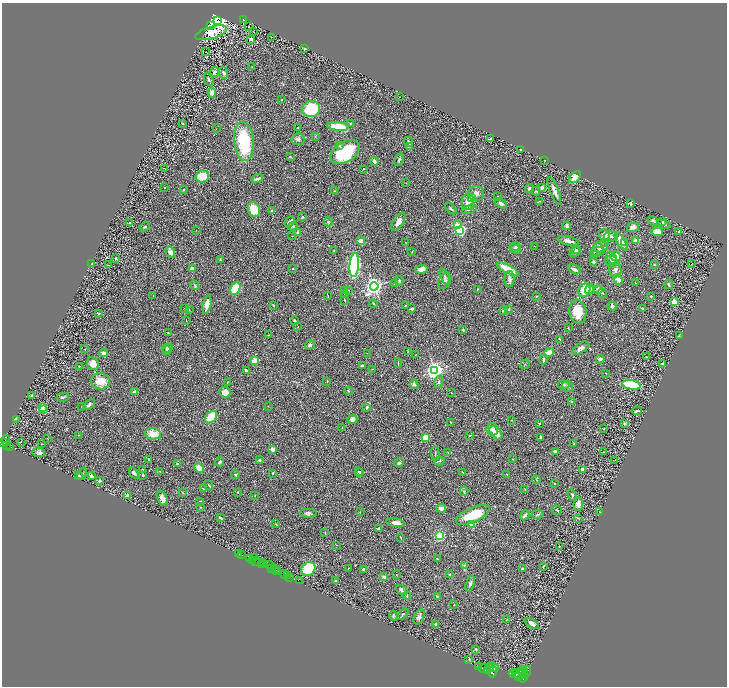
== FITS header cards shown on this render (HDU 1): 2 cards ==
NAXIS1  =                 1449
NAXIS2  =                 1368

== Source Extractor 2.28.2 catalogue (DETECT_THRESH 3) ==
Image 1449 x 1368 px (HDU 1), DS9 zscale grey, zoomed out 1/2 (1 PNG px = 2 x 2 image px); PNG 729 x 688 px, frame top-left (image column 1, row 1367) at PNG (2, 3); each listed source drawn as its Kron ellipse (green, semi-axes under 4 px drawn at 4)
Background 0.49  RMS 0.029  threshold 0.088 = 3 sigma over >= 5 px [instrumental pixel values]
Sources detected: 400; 48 cannot appear on this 1/2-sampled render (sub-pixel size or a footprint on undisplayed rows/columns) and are neither listed nor drawn; the other 352 listed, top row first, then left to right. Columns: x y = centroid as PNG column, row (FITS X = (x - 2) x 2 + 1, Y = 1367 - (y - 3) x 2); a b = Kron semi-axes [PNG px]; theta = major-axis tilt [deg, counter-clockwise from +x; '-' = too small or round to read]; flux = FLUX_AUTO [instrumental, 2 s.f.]
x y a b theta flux
244 20 3 2 - 55
218 21 3 2 - 12000
210 26 3 1 - 2.1
248 26 2 1 - 15
254 32 2 1 - 1.5
211 33 16 6 17 180
272 37 2 1 - 2.7
251 39 4 3 - 17
304 49 3 1 - 3.3
206 52 2 1 - 37
252 67 4 2 - 2.6
214 72 5 4 - 10
224 73 6 4 -70 15
209 80 7 3 -65 9.3
212 93 5 4 - 27
399 97 2 1 - 1.2
281 100 2 2 - 1.8
311 109 9 8 - 260
182 123 3 2 - 4.1
350 123 2 2 - 6.6
338 126 11 4 -6 140
298 127 2 2 - 4.2
216 129 2 1 - 2.6
315 136 4 2 - 3.4
298 139 6 6 - 14
490 139 3 2 - 7.4
244 142 20 10 -84 370
409 142 5 2 - 12
339 145 4 3 - 9.7
409 146 4 4 - 6.9
520 149 2 2 - 1.9
345 152 16 10 32 360
290 157 3 3 - 4.1
399 160 6 3 66 7.3
545 160 2 1 - 1.7
374 161 4 3 - 17
165 169 4 1 - 2.5
363 169 2 2 - 2.4
202 176 7 6 - 110
575 177 7 4 46 54
257 178 6 2 22 20
406 183 2 2 - 1.6
164 187 2 2 - 3.2
529 188 4 4 - 11
542 188 3 2 - 9.8
183 190 3 2 - 6.2
334 191 2 2 - 3.6
536 191 4 2 - 3.4
554 191 15 3 -68 30
476 193 8 7 - 30
497 196 2 2 - 5.1
472 197 4 3 - 6.9
540 201 4 3 - 6
468 202 8 6 86 58
501 203 7 4 -30 14
631 203 3 2 - 9.7
451 209 7 3 -44 9
469 209 8 3 19 9.4
254 210 7 6 - 160
272 211 3 2 - 13
302 217 3 2 - 5.8
290 221 6 3 45 21
653 221 5 3 - 8.9
328 222 4 3 - 7.1
398 222 10 5 57 33
662 222 3 2 - 3.7
130 223 3 2 - 4.7
664 224 7 3 -16 9.3
457 225 2 2 - 80
293 226 5 3 - 9.6
567 226 4 3 - 12
145 227 5 2 - 5.2
633 227 6 4 21 28
196 230 2 1 - 1.5
460 230 3 3 - 930
298 232 4 3 - 7
657 232 5 4 - 46
678 232 3 2 - 6.4
605 235 6 5 - 40
292 236 2 2 - 2.4
611 236 7 4 -4 14
361 241 4 3 - 30
568 241 11 4 -14 28
621 241 10 4 -59 59
636 241 2 2 - 140
605 242 3 3 - 4.6
624 242 3 3 - 7.4
406 243 2 1 - 1.9
534 246 2 1 - 1.5
516 247 5 3 - 8.1
600 247 7 5 15 39
515 249 6 3 -30 11
334 250 3 2 - 2.2
576 250 4 3 - 5.9
597 251 7 3 9 18
170 252 6 4 -59 27
412 252 2 2 - 2.7
575 252 6 4 39 8.8
595 255 3 3 - 5.9
616 256 5 4 - 78
116 258 3 3 - 6.4
611 258 6 4 -61 28
220 260 3 2 - 5.4
611 261 6 5 - 15
593 262 3 3 - 8.9
92 263 3 2 - 2.8
691 263 2 1 - 28
654 264 3 3 - 3.6
108 265 3 2 - 1.8
354 265 12 4 86 980
192 269 4 4 - 20
293 269 2 2 - 2.7
421 269 6 4 5 42
507 269 12 4 -28 110
574 269 7 3 -27 21
615 270 7 6 - 20
445 277 8 4 -68 13
509 279 8 5 -90 17
618 279 5 3 - 27
399 281 5 3 - 6.8
445 281 9 5 57 17
394 283 3 2 - 2.9
635 283 2 2 - 1.6
195 285 5 3 - 10
669 285 4 3 - 9.3
374 286 4 3 - 3200
235 289 7 4 62 190
477 289 2 2 - 3.7
590 289 5 3 - 16
598 289 4 3 - 19
348 290 2 1 - 2.3
584 290 7 5 60 100
345 291 3 2 - 1.9
602 293 5 3 - 5.9
345 294 2 1 - 1.9
153 296 2 1 - 1.5
328 296 3 1 - 2.1
651 296 3 3 - 4
536 297 3 3 - 3.3
344 300 3 2 - 2.9
674 302 2 2 - 170
373 304 4 3 - 6
207 305 9 4 78 46
273 305 2 2 - 4.8
405 305 2 2 - 4.5
612 306 5 3 - 9.4
185 308 3 2 - 2
642 308 3 2 - 7.7
412 309 3 2 - 8.9
509 309 4 3 - 4.9
189 310 3 2 - 2.5
504 310 4 3 - 16
578 312 12 8 -78 110
98 313 3 2 - 6.3
294 320 4 3 - 6
186 321 2 2 - 1.7
298 327 2 2 - 1.8
568 328 2 2 - 5.7
463 330 2 2 - 15
168 333 2 2 - 5
269 335 4 2 - 3.3
679 335 2 1 - 3.1
560 339 3 2 - 7.5
310 345 5 4 - 9.2
167 348 5 4 - 8.7
580 348 9 5 34 23
84 349 2 2 - 2
167 350 4 3 - 5.9
408 352 3 2 - 2.4
549 352 5 3 - 64
103 353 4 4 - 20
367 353 3 1 - 1.6
415 355 3 2 - 2.5
647 357 2 1 - 2.5
543 359 5 2 - 15
600 359 4 4 - 17
255 361 3 3 - 280
93 363 6 5 - 49
398 363 4 2 - 4.4
525 364 5 2 - 3.5
663 364 3 3 - 7.5
79 366 3 3 - 3.8
362 366 2 2 - 7.3
372 369 3 2 - 3.6
435 370 3 3 - 3100
246 371 4 3 - 25
606 373 2 2 - 2.3
100 381 9 8 - 83
327 381 2 1 - 3.5
227 382 2 1 - 2.1
439 382 6 3 73 9.8
414 384 5 3 - 13
564 385 6 4 -11 9.6
631 385 9 4 -9 280
567 386 6 5 - 11
348 391 4 3 - 4.6
135 392 4 3 - 31
225 392 6 5 - 58
451 393 3 2 - 2.7
31 396 3 2 - 8.7
63 397 6 3 12 9.8
572 401 2 2 - 11
89 405 7 3 39 13
81 406 2 1 - 2
268 406 2 2 - 1.8
42 407 3 3 - 550
367 407 4 3 - 9.2
44 409 2 2 - 74
637 411 5 2 - 14
211 417 7 5 44 170
16 419 3 2 - 3.3
352 419 5 4 - 16
512 420 3 2 - 2.9
451 422 3 1 - 2.9
625 423 2 2 - 30
539 424 2 2 - 12
342 427 3 2 - 2.9
492 429 6 6 - 29
604 429 3 2 - 2.7
496 433 8 4 -46 47
153 434 8 5 -7 64
78 435 3 2 - 2
470 435 3 2 - 4.1
425 437 3 2 - 220
541 437 3 3 - 11
47 438 2 2 - 1.9
6 440 5 4 - 930
3 443 2 2 - 670
21 443 2 1 - 2.2
41 444 2 1 - 2
573 444 3 2 - 2.9
7 445 2 2 - 190
9 446 3 2 - 260
272 449 2 2 - 91
555 452 3 3 - 24
604 452 2 1 - 1.4
39 453 6 4 -6 16
448 453 3 2 - 3.4
435 454 7 2 -87 5.1
149 459 3 2 - 4.6
512 459 2 2 - 2.2
259 460 3 3 - 9
615 460 2 2 - 2.1
439 461 5 2 - 5.2
219 462 5 3 - 11
399 463 5 4 - 9.7
177 464 3 2 - 9.1
199 468 5 4 - 65
143 469 3 2 - 6.4
582 469 3 3 - 9.6
160 471 3 2 - 2.4
358 472 3 2 - 2.6
360 472 3 2 - 3
463 472 2 1 - 4.2
134 473 6 3 -55 14
273 473 3 2 - 5.4
82 474 6 2 59 5
235 474 4 3 - 5.4
507 474 3 2 - 2.1
143 475 3 2 - 4.4
79 476 3 2 - 3
91 476 4 2 - 12
536 480 4 2 - 4.2
99 481 2 2 - 19
554 483 2 2 - 2.2
208 485 5 2 - 5.3
203 489 3 2 - 2.9
525 489 3 2 - 2.4
464 491 5 4 - 7.5
182 492 3 2 - 2.6
238 492 2 2 - 2.7
128 495 2 2 - 84
572 495 6 3 -66 7.2
255 496 2 1 - 1.7
162 498 8 4 -68 34
200 501 3 2 - 2.6
578 504 6 4 82 26
201 507 3 2 - 1.8
441 508 5 4 - 29
557 510 5 2 - 4.9
360 512 2 2 - 2.9
600 512 2 1 - 2.8
308 513 8 4 0 15
538 514 6 3 11 8.9
473 515 18 7 23 180
525 515 5 3 - 19
220 518 4 2 - 11
578 518 5 3 - 5.1
396 523 9 4 -9 33
276 524 4 2 - 2.7
472 525 2 2 - 120
379 528 3 3 - 5.5
325 533 3 2 - 2.5
439 536 3 3 - 790
400 537 3 2 - 2.6
337 545 3 2 - 3.7
560 546 3 2 - 4.3
238 553 3 1 - 130
242 555 2 1 - 700
250 558 3 1 - 55
254 558 2 1 - 220
437 559 2 2 - 3.9
252 560 2 1 - 39
255 561 2 2 - 1200
263 563 2 1 - 440
262 564 2 1 - 460
264 564 3 3 - 340
269 565 3 2 - 350
465 565 3 2 - 3.5
543 566 2 2 - 12
271 568 3 2 - 720
275 568 3 2 - 860
348 568 2 1 - 1.6
308 569 7 6 - 300
363 569 3 3 - 6.4
522 569 2 2 - 9.1
276 570 3 1 - 390
278 570 3 2 - 440
284 574 2 1 - 700
450 574 3 2 - 6
287 575 2 2 - 590
396 575 2 1 - 1.5
289 577 3 2 - 940
384 577 4 3 - 7.5
299 581 3 1 - 58
335 581 2 2 - 7.5
470 584 8 4 72 16
401 590 6 4 -33 15
407 596 4 3 - 5
437 596 3 3 - 4.2
454 605 2 1 - 2.3
403 614 7 2 44 4.8
394 616 5 3 - 7.4
419 617 8 5 65 16
507 620 3 2 - 3.2
532 623 8 4 -33 22
436 624 2 2 - 14
476 649 3 3 - 5.7
469 660 3 2 - 3
490 666 5 1 - 2100
478 667 2 1 - 240
493 667 6 3 -21 3400
485 668 6 4 -1 9700
488 670 3 2 - 2700
492 671 6 3 78 4300
521 672 7 2 45 3800
524 672 5 2 - 2300
526 672 7 2 68 1400
514 674 5 2 - 3100
516 674 4 2 - 4500
519 676 2 2 - 2000
523 677 6 3 79 3200
At the frame edge (FLAGS 8, measured only in part): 1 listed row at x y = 3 443
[48 sub-pixel or undisplayed-footprint detections neither listed nor drawn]